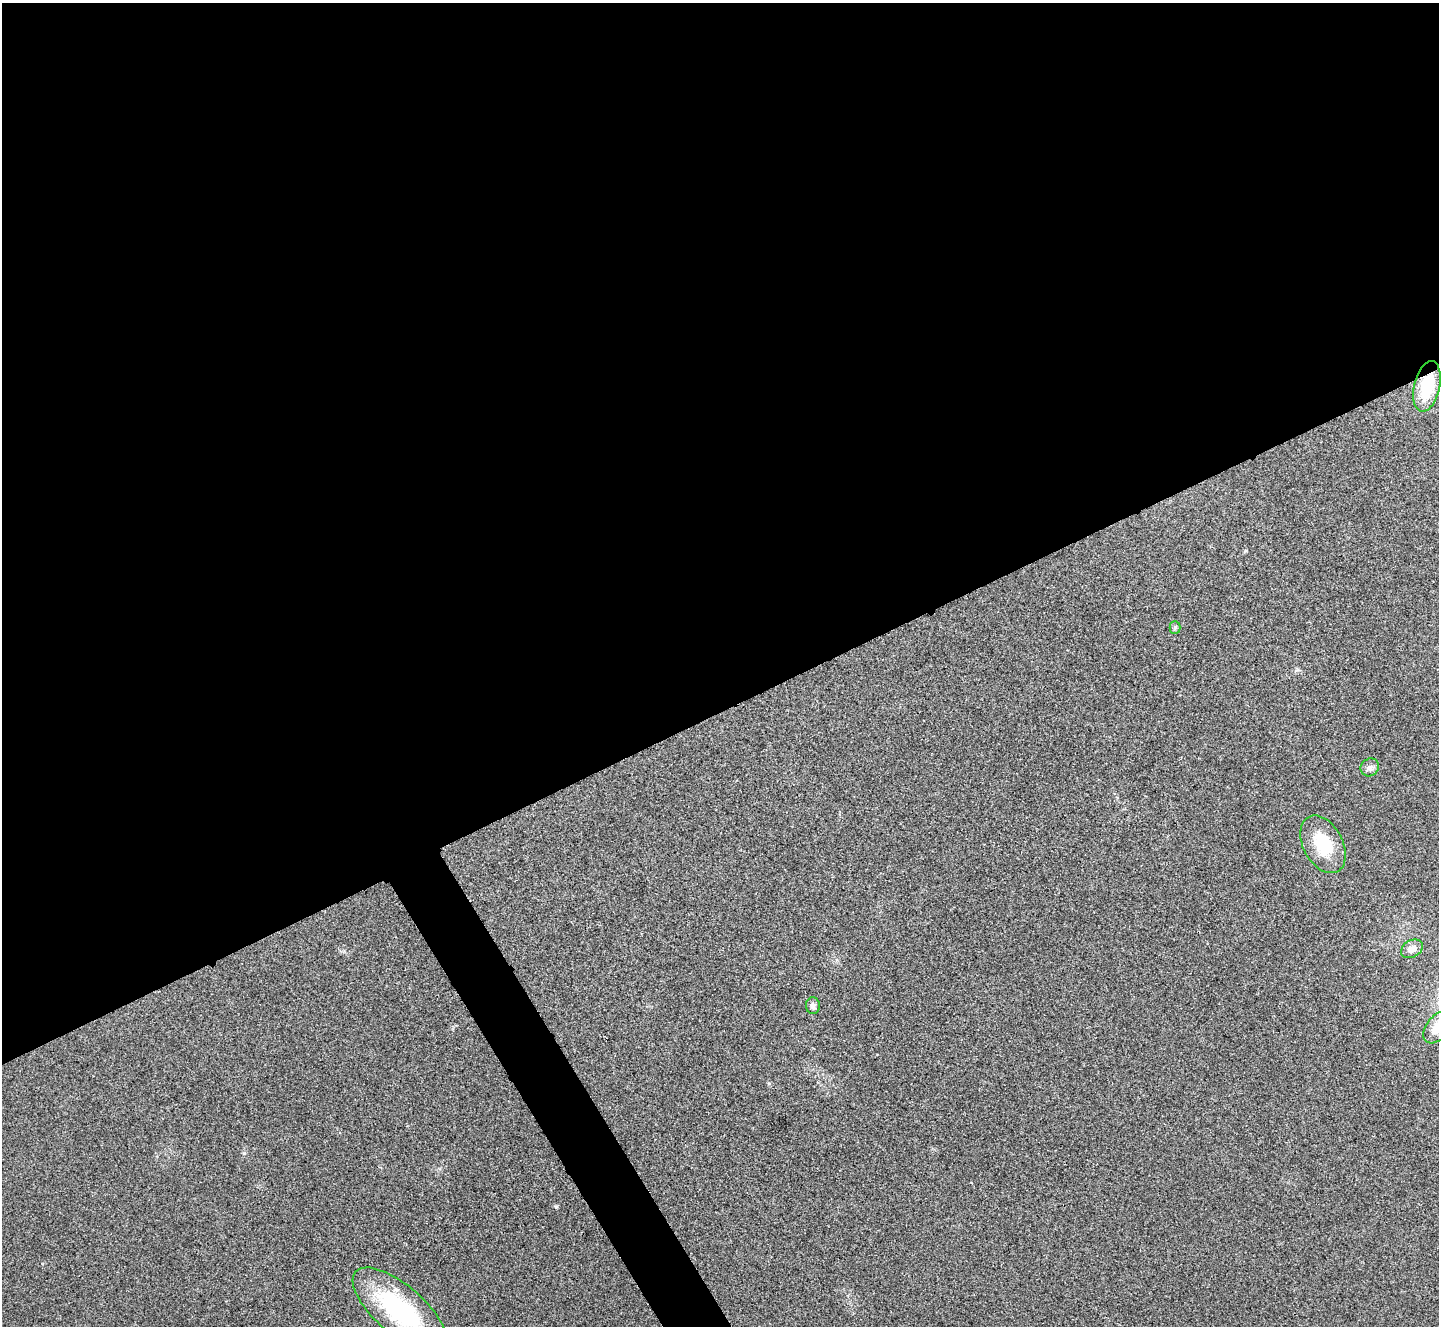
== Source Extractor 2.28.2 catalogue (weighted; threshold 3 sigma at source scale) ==
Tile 2 of 4 x 4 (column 2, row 1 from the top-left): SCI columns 1443-2879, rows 4133-5456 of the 5763 x 5753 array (HDU 1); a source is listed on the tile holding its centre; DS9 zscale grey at full resolution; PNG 1441 x 1328 px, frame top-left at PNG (2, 3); each listed source drawn as its Kron ellipse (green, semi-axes under 4 px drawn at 4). Shown black and unused: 55% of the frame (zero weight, under 3 of 4 exposures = <1% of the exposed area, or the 3 px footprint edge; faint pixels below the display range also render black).
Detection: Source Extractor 2.28.2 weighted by HDU 2 'WHT'; one run over the whole footprint, this tile lists its part. Background 0.082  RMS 0.0073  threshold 0.0327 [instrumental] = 3 sigma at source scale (4.5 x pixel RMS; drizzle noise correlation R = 1.50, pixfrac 1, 0.05/0.05 arcsec/px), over >= 5 px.
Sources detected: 8; all 8 listed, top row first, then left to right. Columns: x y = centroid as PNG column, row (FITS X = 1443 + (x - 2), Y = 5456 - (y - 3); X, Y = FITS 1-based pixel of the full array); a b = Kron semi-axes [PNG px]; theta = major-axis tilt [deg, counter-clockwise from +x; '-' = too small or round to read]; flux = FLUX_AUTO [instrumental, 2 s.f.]
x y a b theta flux
1427 386 26 13 77 31
1175 627 6 5 - 1.3
1370 767 9 8 - 3.1
1323 844 31 20 -62 29
1412 949 12 8 29 5.9
813 1006 8 7 - 2.9
1438 1027 18 11 50 16
400 1310 58 24 -41 80
Overlapping masked pixels (flux is a lower limit): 1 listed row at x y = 1427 386
Isophote crosses this tile's border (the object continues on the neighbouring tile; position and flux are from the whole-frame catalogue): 2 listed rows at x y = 1438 1027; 400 1310